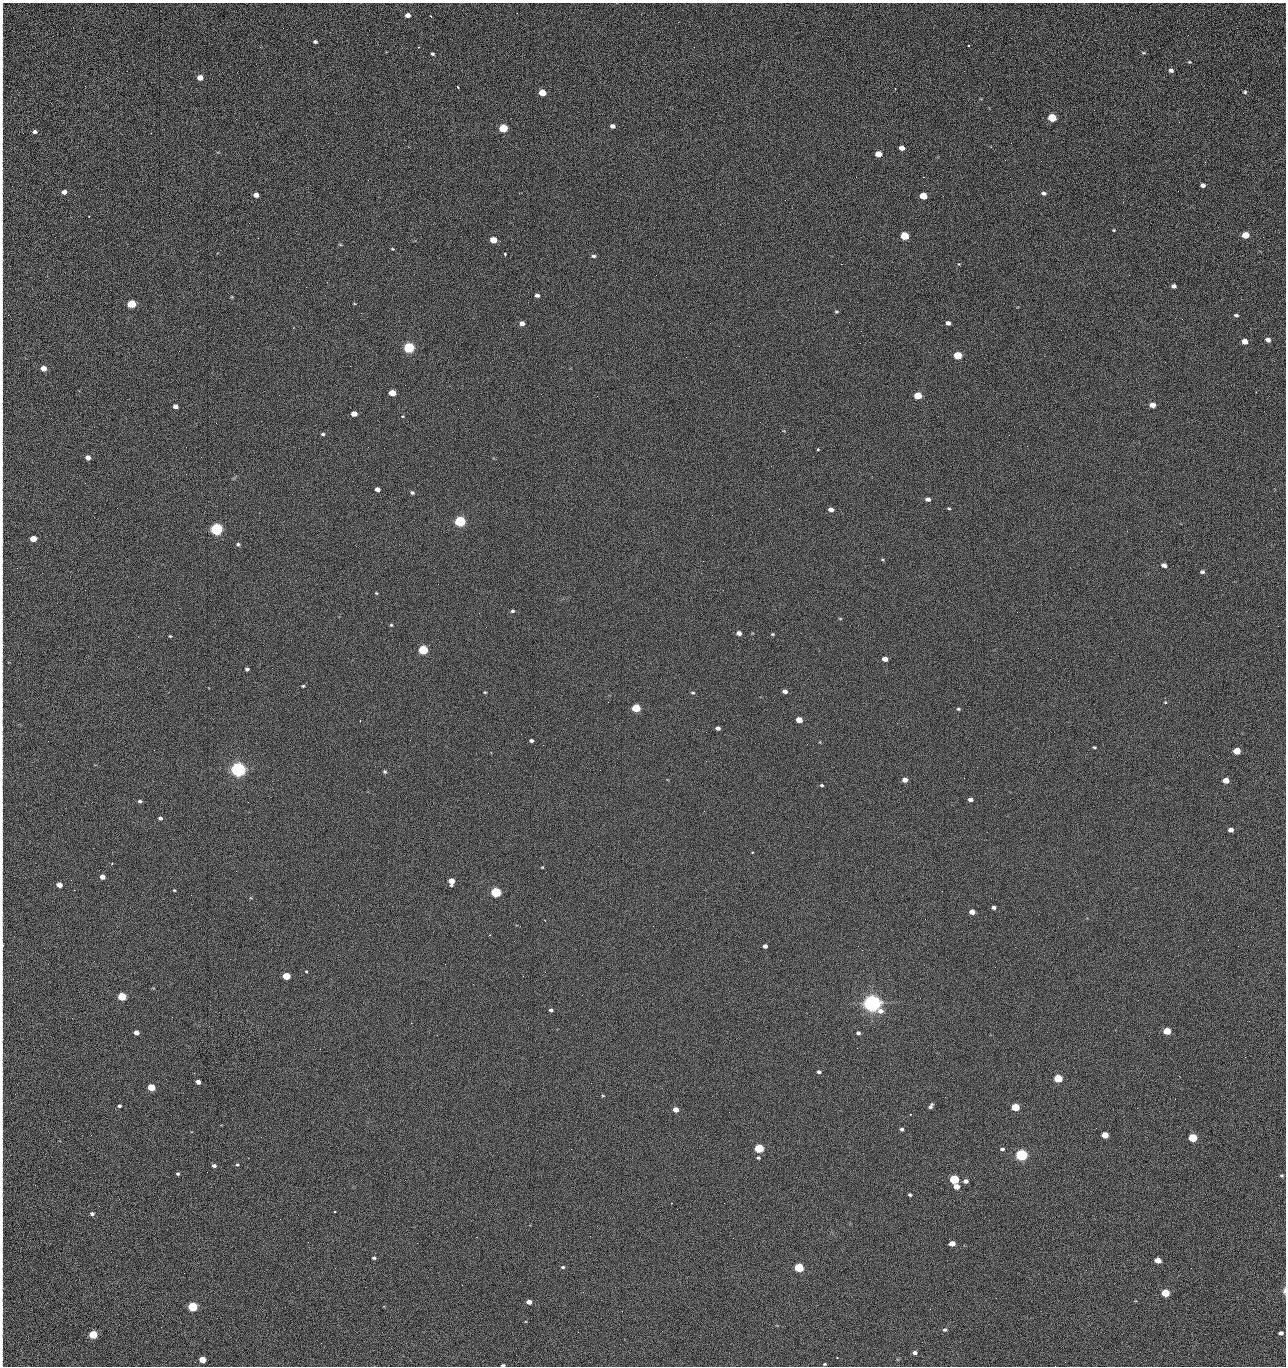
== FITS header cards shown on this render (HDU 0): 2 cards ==
NAXIS1  =                 1284 /fastest changing axis
NAXIS2  =                 1364 /next to fastest changing axis

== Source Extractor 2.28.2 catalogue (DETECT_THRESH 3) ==
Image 1284 x 1364 px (HDU 0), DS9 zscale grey, 1 PNG px = 1 image px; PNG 1288 x 1368 px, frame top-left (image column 1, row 1364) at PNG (2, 3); no overlay
Background 125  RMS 14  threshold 43.3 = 3 sigma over >= 5 px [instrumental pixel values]
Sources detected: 233; all 233 listed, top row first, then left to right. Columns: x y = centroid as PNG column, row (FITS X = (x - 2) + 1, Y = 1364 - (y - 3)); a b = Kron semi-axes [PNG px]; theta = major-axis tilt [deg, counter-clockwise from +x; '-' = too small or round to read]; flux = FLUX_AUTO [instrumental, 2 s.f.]
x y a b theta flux
408 15 5 4 - 5.0e+03
431 17 4 2 - 8.3e+02
2 20 16 2 90 3.3e+03
1188 35 3 2 - 1.3e+03
2 41 19 2 90 3.7e+03
315 42 4 3 - 1.7e+03
969 45 3 3 - 1.3e+03
1143 53 7 3 -9 1.2e+03
433 54 4 4 - 1.4e+03
1189 62 5 4 - 1.0e+03
1171 70 5 4 - 3.1e+03
2 71 17 2 90 3.2e+03
200 77 5 4 - 9.0e+03
458 87 3 2 - 9.5e+02
542 92 5 4 - 2.3e+04
1245 92 5 4 - 1.5e+03
2 118 19 2 90 3.7e+03
1052 118 5 5 - 4.5e+04
1179 122 3 2 - 1.2e+03
612 126 5 4 - 3.6e+03
503 128 5 5 - 5.5e+04
35 132 5 4 - 2.8e+03
151 133 2 2 - 4.8e+02
2 136 11 2 90 2.1e+03
902 148 5 4 - 6.3e+03
878 154 5 4 - 1.6e+04
1005 160 3 2 - 1.5e+03
1041 161 2 2 - 1.9e+03
856 177 2 2 - 2.4e+03
923 177 2 2 - 3.1e+04
1203 185 4 4 - 3.7e+03
64 192 5 4 - 5.0e+03
1044 193 6 4 -18 2.7e+03
256 195 5 4 - 6.0e+03
923 196 5 4 - 2.9e+04
2 209 16 2 90 2.6e+03
89 216 2 2 - 6.1e+02
1114 230 3 2 - 8.5e+02
1245 235 5 4 - 2.5e+04
904 236 5 5 - 4.2e+04
1263 237 3 2 - 8.0e+02
493 240 5 4 - 2.0e+04
340 245 6 3 -2 8.8e+02
392 249 5 3 - 9.4e+02
2 250 23 2 90 4.1e+03
505 254 3 3 - 1.2e+03
594 256 6 4 0 1.9e+03
841 264 2 2 - 2.7e+04
959 264 5 4 - 9.4e+02
2 270 11 2 90 1.9e+03
656 275 2 2 - 6.3e+02
1174 286 4 4 - 2.9e+03
306 287 2 2 - 7.7e+02
537 295 5 4 - 3.2e+03
232 297 5 4 - 8.2e+02
131 304 5 4 - 5.3e+04
2 305 17 2 90 2.9e+03
836 312 5 4 - 1.2e+03
1236 315 5 3 - 1.9e+03
849 322 2 2 - 8.5e+02
522 323 5 4 - 5.3e+03
710 323 2 2 - 3.5e+03
948 323 5 4 - 3.9e+03
1268 340 5 4 - 4.8e+03
1245 341 5 4 - 1.0e+04
739 346 2 2 - 5.7e+02
409 347 5 5 - 1.6e+05
957 355 5 4 - 4.1e+04
350 366 2 2 - 2.5e+03
43 368 5 4 - 1.1e+04
2 382 11 2 90 1.7e+03
1256 392 3 2 - 1.3e+03
392 393 5 4 - 2.0e+04
918 395 5 4 - 3.4e+04
1152 405 5 4 - 1.0e+04
175 406 5 4 - 4.9e+03
354 414 5 4 - 9.7e+03
402 416 3 2 - 6.7e+02
2 424 15 2 90 2.7e+03
323 434 5 4 - 1.6e+03
1009 435 2 2 - 3.5e+03
1027 446 2 2 - 4.8e+02
186 447 2 2 - 2.8e+03
818 449 3 3 - 4.1e+03
88 457 4 4 - 6.1e+03
2 462 14 2 90 2.5e+03
85 483 3 2 - 9.6e+02
377 489 4 4 - 5.2e+03
412 492 5 4 - 1.7e+03
2 495 9 2 90 1.3e+03
928 499 5 4 - 3.5e+03
949 508 5 3 - 1.0e+03
779 509 2 2 - 5.4e+02
831 509 5 4 - 5.1e+03
2 512 9 2 90 1.6e+03
460 521 5 5 - 2.0e+05
216 529 5 5 - 3.3e+05
33 539 5 4 - 2.0e+04
2 542 15 2 90 2.6e+03
238 544 5 5 - 1.8e+03
882 559 5 3 - 9.4e+02
1164 565 5 4 - 5.4e+03
1202 572 5 4 - 2.3e+03
376 593 4 3 - 9.4e+02
512 611 5 4 - 1.7e+03
840 618 5 3 - 8.5e+02
391 625 4 4 - 1.1e+03
739 633 5 4 - 5.3e+03
772 634 4 3 - 1.0e+03
170 636 3 3 - 9.3e+02
2 646 10 2 90 1.6e+03
423 650 5 5 - 9.2e+04
885 659 5 4 - 7.3e+03
247 669 4 3 - 2.1e+03
303 686 4 3 - 1.2e+03
2 689 11 2 90 1.7e+03
785 691 4 4 - 4.1e+03
485 692 4 3 - 9.0e+02
693 693 5 4 - 1.4e+03
1165 702 4 4 - 9.4e+02
636 708 5 4 - 5.2e+04
958 709 5 4 - 1.2e+03
799 720 5 4 - 1.5e+04
718 728 4 4 - 3.5e+03
531 741 4 3 - 2.4e+03
543 745 2 2 - 3.4e+03
1094 747 4 3 - 1.2e+03
1237 751 5 4 - 2.8e+04
2 760 10 2 90 1.5e+03
706 761 2 2 - 2.5e+03
238 769 6 5 - 7.1e+05
385 772 5 4 - 1.6e+03
905 780 5 4 - 6.2e+03
1226 780 5 4 - 1.4e+04
822 785 4 3 - 1.2e+03
970 799 4 4 - 4.0e+03
140 801 5 4 - 2.2e+03
2 806 9 2 90 1.5e+03
160 818 5 4 - 2.3e+03
1231 830 5 4 - 5.9e+03
752 852 3 2 - 9.0e+02
2 860 8 2 90 1.2e+03
112 863 4 3 - 7.1e+02
542 867 3 3 - 7.8e+02
102 877 4 4 - 5.8e+03
451 881 5 5 - 1.4e+04
59 885 5 4 - 1.0e+04
174 890 3 3 - 9.2e+02
496 892 5 5 - 1.3e+05
191 895 2 2 - 4.4e+02
994 907 5 4 - 2.9e+03
972 912 5 4 - 9.7e+03
2 945 8 2 90 2.2e+03
765 946 4 4 - 3.6e+03
306 971 3 3 - 8.3e+02
286 976 5 4 - 3.4e+04
523 976 2 2 - 2.2e+03
2 989 16 2 90 2.6e+03
122 997 5 4 - 5.4e+04
872 1003 6 6 - 1.1e+06
551 1010 4 3 - 2.0e+03
411 1023 2 2 - 5.7e+03
1167 1031 5 4 - 3.0e+04
136 1032 5 4 - 6.5e+03
858 1033 5 4 - 2.2e+03
2 1034 14 2 90 2.2e+03
857 1048 2 2 - 1.4e+03
1245 1057 2 2 - 2.0e+03
819 1072 5 4 - 2.2e+03
1179 1076 3 2 - 2.8e+03
1058 1078 5 4 - 4.9e+04
198 1082 4 4 - 6.0e+03
151 1087 5 4 - 3.1e+04
603 1096 4 3 - 7.9e+02
2 1104 10 2 90 1.8e+03
119 1106 4 3 - 1.9e+03
931 1106 6 4 58 2.6e+03
1015 1107 5 4 - 4.5e+04
676 1109 5 4 - 9.0e+03
729 1112 2 2 - 9.7e+02
910 1114 3 2 - 1.1e+03
1096 1128 2 2 - 4.1e+02
902 1129 4 3 - 2.0e+03
91 1135 2 2 - 2.6e+03
1105 1135 5 4 - 1.8e+04
1193 1138 5 4 - 5.9e+04
2 1147 11 2 90 1.5e+03
759 1148 5 4 - 8.0e+04
571 1149 2 2 - 1.0e+03
1002 1149 4 4 - 2.2e+03
1021 1155 5 5 - 2.8e+05
758 1158 4 4 - 1.4e+03
214 1165 5 4 - 2.7e+03
237 1165 4 4 - 1.2e+03
178 1174 3 3 - 1.4e+03
1282 1175 4 3 - 1.2e+03
954 1179 5 4 - 8.7e+04
966 1181 5 4 - 4.0e+03
956 1187 5 4 - 1.0e+04
910 1195 3 3 - 1.4e+03
335 1212 3 3 - 5.0e+03
92 1214 5 4 - 2.3e+03
280 1219 2 2 - 2.2e+03
2 1234 24 2 90 3.5e+03
476 1237 2 2 - 1.4e+04
308 1242 2 2 - 2.0e+03
417 1243 2 2 - 5.6e+03
952 1243 5 4 - 9.3e+03
2 1257 15 2 90 2.5e+03
374 1258 4 3 - 1.6e+03
1158 1260 5 4 - 1.4e+04
563 1267 5 4 - 1.7e+03
799 1268 5 4 - 8.2e+04
1284 1291 7 3 88 2.9e+03
583 1292 2 2 - 5.8e+02
1165 1293 5 4 - 4.7e+04
996 1298 2 2 - 2.8e+03
529 1302 5 4 - 7.7e+03
192 1307 5 5 - 1.0e+05
2 1309 16 2 90 3.2e+03
622 1311 3 2 - 8.5e+02
945 1330 6 5 - 2.2e+03
2 1331 8 2 90 1.1e+03
578 1332 2 2 - 3.6e+03
1281 1333 4 4 - 3.5e+03
93 1335 5 4 - 5.5e+04
2 1340 7 2 90 1.1e+03
915 1353 5 4 - 3.5e+03
837 1357 3 2 - 4.4e+03
202 1360 5 4 - 1.9e+04
824 1364 4 3 - 9.6e+02
503 1365 4 2 - 1.6e+03
1055 1366 2 2 - 2.2e+03
At the frame edge (FLAGS 8, measured only in part): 33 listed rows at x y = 2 20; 2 41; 2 71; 2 118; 2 136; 2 209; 2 250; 2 270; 2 305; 2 382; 2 424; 2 462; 2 495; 2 512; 2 542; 2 646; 2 689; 2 760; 2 806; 2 860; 2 945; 2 989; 2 1034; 2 1104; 2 1147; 2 1234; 2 1257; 1284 1291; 2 1309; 2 1331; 2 1340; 503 1365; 1055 1366

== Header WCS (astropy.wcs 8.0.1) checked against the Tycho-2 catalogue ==
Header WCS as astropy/WCSLIB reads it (CRVAL/CRPIX/CD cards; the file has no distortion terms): RA---TAN/DEC--TAN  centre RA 15:41:40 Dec +51:59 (235.42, +51.99 deg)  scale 1.26 arcsec/px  FOV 26.9' x 28.5'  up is +92 deg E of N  parity flipped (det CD > 0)
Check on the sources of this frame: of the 60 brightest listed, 8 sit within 2.0 arcsec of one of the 11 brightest Tycho-2 stars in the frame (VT <= 12.29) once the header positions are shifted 0.10 arcsec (0.09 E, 0.04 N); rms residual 0.68 arcsec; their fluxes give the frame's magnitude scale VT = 24.51 - 2.5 log10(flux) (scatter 0.15 mag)
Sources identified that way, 8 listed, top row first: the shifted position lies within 2.0 arcsec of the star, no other Tycho-2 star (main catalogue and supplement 1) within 4.0 arcsec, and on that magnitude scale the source's flux lands within +1.5 / -3 mag of the star's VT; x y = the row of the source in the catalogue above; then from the Tycho-2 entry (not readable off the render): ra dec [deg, ICRS J2000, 3 dp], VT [Tycho-2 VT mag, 2 dp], TYC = Tycho-2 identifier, HIP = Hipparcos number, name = IAU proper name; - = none
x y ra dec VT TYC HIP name
409 347 235.614 +52.064 11.61 3489-1132-1 - -
460 521 235.514 +52.049 11.19 3489-1407-1 - -
238 769 235.378 +52.130 9.31 3489-1322-1 76850 -
496 892 235.303 +52.042 11.52 3489-958-1 - -
872 1003 235.232 +51.912 9.59 3489-824-1 - -
1021 1155 235.143 +51.862 10.97 3489-1016-1 - -
954 1179 235.131 +51.886 12.29 3489-908-1 - -
799 1268 235.084 +51.941 11.45 3489-1346-1 - -